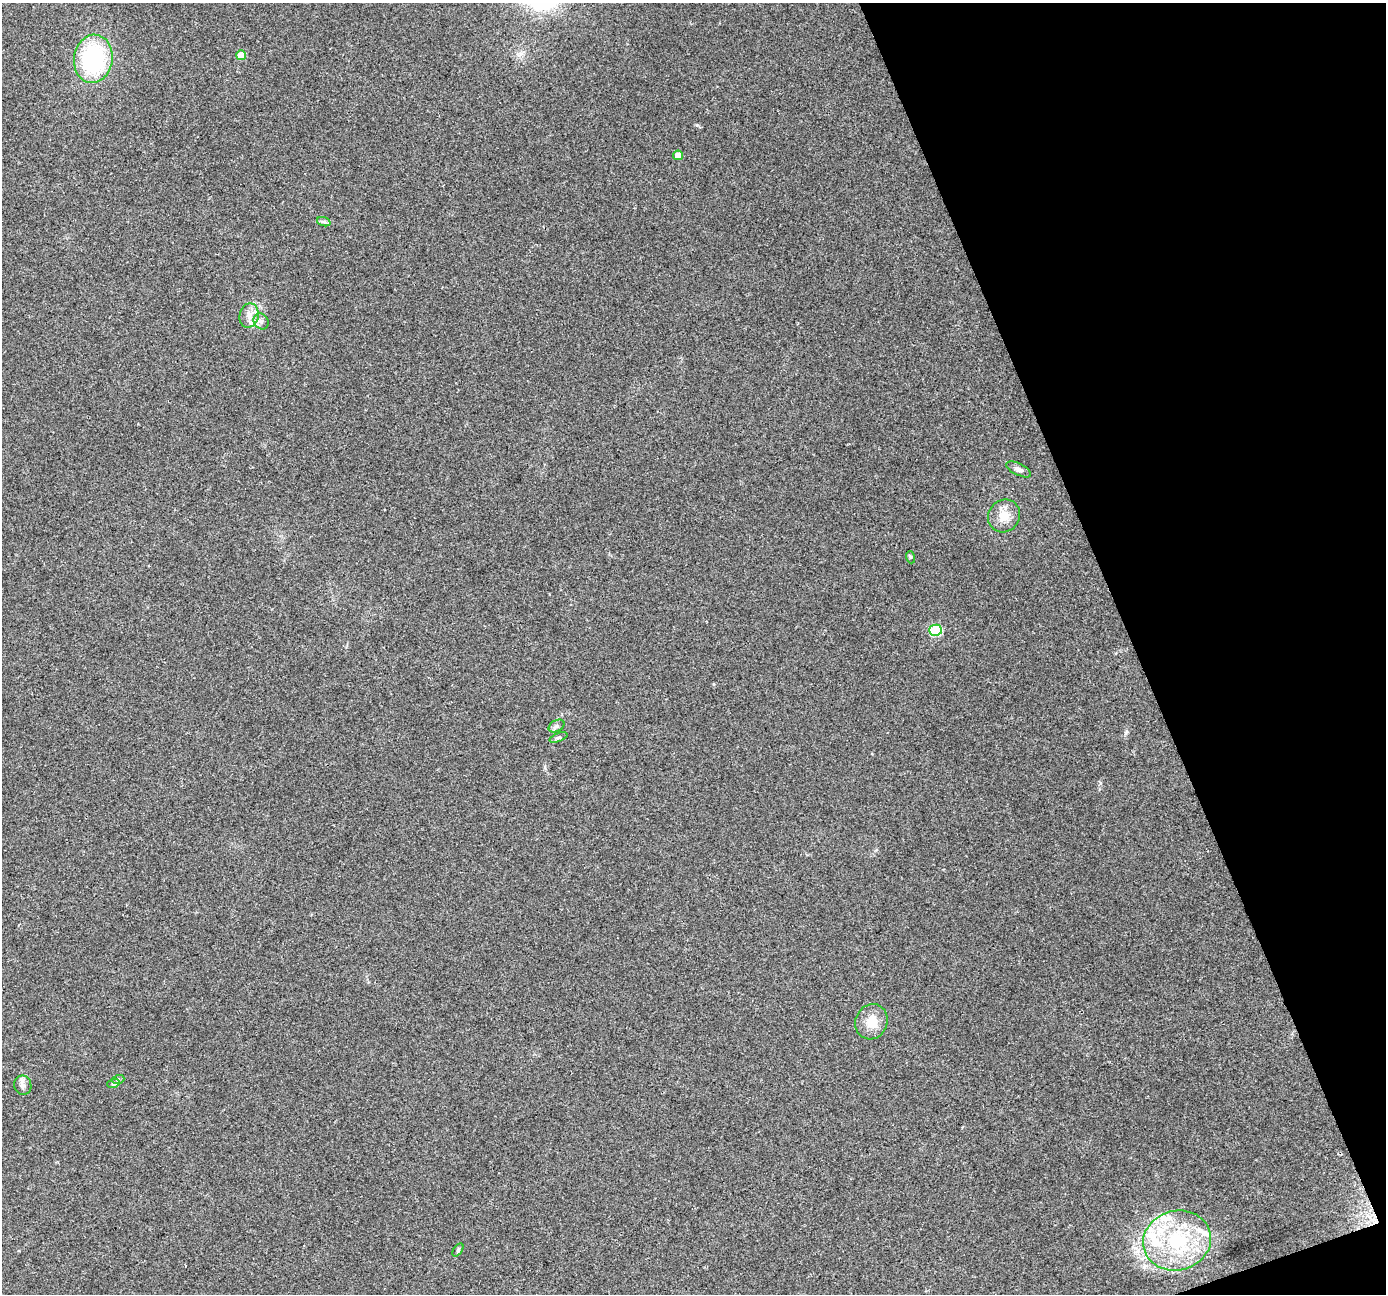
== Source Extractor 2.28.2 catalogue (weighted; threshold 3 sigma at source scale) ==
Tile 12 of 4 x 4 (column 4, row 3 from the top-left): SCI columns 4151-5534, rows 1425-2716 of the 5534 x 5378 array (HDU 1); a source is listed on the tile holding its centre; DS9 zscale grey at full resolution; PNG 1388 x 1296 px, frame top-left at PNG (2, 3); each listed source drawn as its Kron ellipse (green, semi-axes under 4 px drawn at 4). Shown black and unused: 19% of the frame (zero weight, under 2 of 3 exposures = <1% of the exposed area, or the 3 px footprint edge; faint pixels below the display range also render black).
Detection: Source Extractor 2.28.2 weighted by HDU 2 'WHT'; one run over the whole footprint, this tile lists its part. Background 0.127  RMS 0.0089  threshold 0.0402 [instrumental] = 3 sigma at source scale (4.5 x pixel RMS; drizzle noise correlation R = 1.50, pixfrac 1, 0.0396/0.0396 arcsec/px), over >= 5 px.
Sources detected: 23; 5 inside a brighter listed object's ellipse — not listed separately; the other 18 listed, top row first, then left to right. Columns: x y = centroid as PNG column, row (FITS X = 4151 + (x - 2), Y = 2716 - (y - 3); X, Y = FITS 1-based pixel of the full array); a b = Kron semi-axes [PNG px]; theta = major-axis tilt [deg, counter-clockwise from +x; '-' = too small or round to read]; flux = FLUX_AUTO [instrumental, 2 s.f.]
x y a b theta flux
241 55 5 5 - 14
93 59 24 19 81 99
678 155 5 4 - 8.6
324 222 7 4 -18 1.7
249 315 12 9 77 7
261 321 8 7 - 3.8
1019 469 13 6 -26 3.6
1004 516 17 15 51 13
910 557 6 4 -71 1.1
935 630 6 5 - 72
556 726 8 5 27 2.4
558 737 9 3 21 1.6
871 1022 18 16 66 14
118 1080 6 4 19 1.3
113 1084 6 4 19 1.4
23 1085 10 8 -72 3.9
1177 1241 34 30 15 74
458 1250 7 4 54 1.3
Unlisted compact peaks at least as high as the median listed source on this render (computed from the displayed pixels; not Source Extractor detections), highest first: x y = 697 125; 1144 1267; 1100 783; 1126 733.